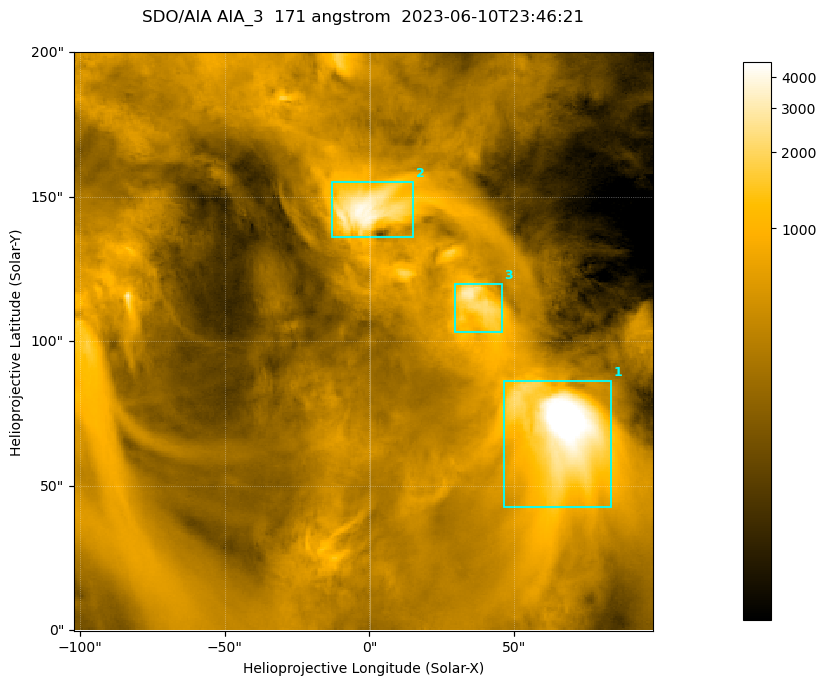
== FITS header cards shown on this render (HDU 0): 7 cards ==
TELESCOP= 'SDO/AIA '
INSTRUME= 'AIA_3   '
WAVELNTH=                  171
WAVEUNIT= 'angstrom'
DATE-OBS= '2023-06-10T23:46:21.351'
CTYPE1  = 'HPLN-TAN'
CTYPE2  = 'HPLT-TAN'

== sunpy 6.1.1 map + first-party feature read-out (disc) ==
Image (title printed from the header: SDO/AIA AIA_3  171 angstrom  2023-06-10T23:46:21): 334 x 334 px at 0.599 arcsec/px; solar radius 945 arcsec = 1577 px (partial field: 1.4% of the solar disc is inside the frame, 100% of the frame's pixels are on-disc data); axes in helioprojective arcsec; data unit not stated in the header (colour bar unlabelled)
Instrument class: DISC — disc imager (sunpy class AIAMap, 171 A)
Bright regions (active regions / flare kernels): reference = the on-disc median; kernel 3 px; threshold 5 sigma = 1075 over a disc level ~357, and >= 1.15x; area >= 111 px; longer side >= 4 px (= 2.4 arcsec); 3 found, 3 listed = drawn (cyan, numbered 1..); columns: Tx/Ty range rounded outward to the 2 arcsec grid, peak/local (2 s.f.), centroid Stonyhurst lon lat
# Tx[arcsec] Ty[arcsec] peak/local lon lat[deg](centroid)
1 46..84 42..86 20 +4 +5
2 -14..16 136..156 12 +0 +9
3 28..46 102..120 8.6 +2 +7